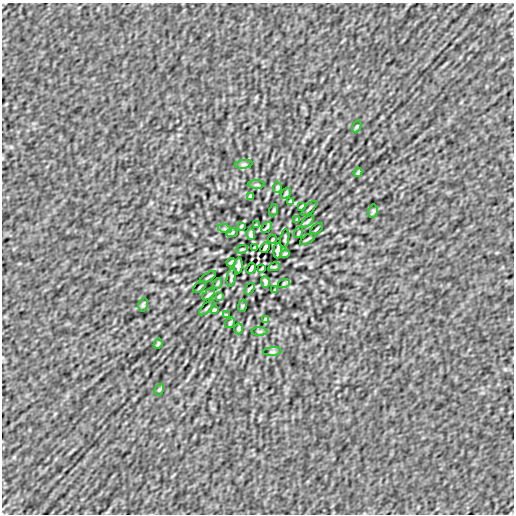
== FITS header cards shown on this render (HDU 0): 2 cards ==
NAXIS1  =                  512
NAXIS2  =                  512

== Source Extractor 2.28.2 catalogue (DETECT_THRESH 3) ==
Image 512 x 512 px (HDU 0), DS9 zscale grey, 1 PNG px = 1 image px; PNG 516 x 516 px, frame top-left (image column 1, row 512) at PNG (2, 3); each listed source drawn as its Kron ellipse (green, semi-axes under 4 px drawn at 4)
Background -1.26e-08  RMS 8.4e-07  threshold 2.51e-06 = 3 sigma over >= 5 px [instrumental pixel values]
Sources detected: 57; all 57 listed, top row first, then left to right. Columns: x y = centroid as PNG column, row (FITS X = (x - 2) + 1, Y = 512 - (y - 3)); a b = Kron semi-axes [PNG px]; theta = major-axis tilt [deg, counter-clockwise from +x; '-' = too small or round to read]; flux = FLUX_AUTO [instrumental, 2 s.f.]
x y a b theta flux
357 126 6 4 58 6.6e-05
244 164 8 4 7 9.4e-05
358 172 5 2 - 6.6e-05
257 185 8 3 0 6.9e-05
277 187 5 4 - 8.0e-05
286 193 6 4 54 7.2e-05
251 196 4 3 - 7.8e-05
290 201 3 2 - 4.3e-05
302 206 4 2 - 6.8e-05
309 208 10 2 45 7.4e-05
274 210 6 4 71 5.9e-05
373 211 6 4 80 8.5e-05
297 220 3 2 - 5.7e-05
308 221 7 3 45 8.5e-05
256 225 4 2 - 4.5e-05
241 226 3 2 - 5.1e-05
267 227 6 2 48 7.2e-05
225 229 7 4 -18 9.0e-05
316 229 8 2 40 6.5e-05
232 233 6 3 20 5.2e-05
298 233 6 2 71 5.5e-05
251 234 6 3 -80 1.1e-04
285 238 9 2 81 8.1e-05
273 239 4 3 - 4.6e-05
308 239 9 2 32 6.6e-05
254 248 3 2 - 4.8e-05
265 248 6 3 64 1.1e-04
242 249 6 3 17 5.4e-05
278 250 8 4 86 1.9e-04
285 254 5 2 - 7.3e-05
231 262 5 2 - 7.3e-05
238 266 8 4 86 1.9e-04
274 267 6 3 17 5.4e-05
251 268 6 3 64 1.1e-04
262 268 3 2 - 4.8e-05
208 277 9 2 32 6.5e-05
231 278 9 2 81 8.1e-05
265 282 6 3 -80 1.1e-04
218 283 6 2 71 5.5e-05
284 283 6 3 20 5.2e-05
200 287 8 2 40 6.6e-05
249 289 6 2 48 7.2e-05
275 290 3 2 - 5.1e-05
209 294 7 3 41 9.4e-05
219 296 3 2 - 5.7e-05
143 305 7 4 80 8.7e-05
242 306 6 4 71 5.9e-05
207 308 10 2 45 7.4e-05
214 310 4 2 - 6.8e-05
226 315 3 2 - 4.3e-05
265 320 4 3 - 7.8e-05
230 323 6 3 54 7.1e-05
239 329 5 4 - 7.6e-05
259 331 8 3 0 6.8e-05
158 344 5 2 - 6.6e-05
272 352 9 3 5 7.3e-05
159 390 6 4 58 6.6e-05